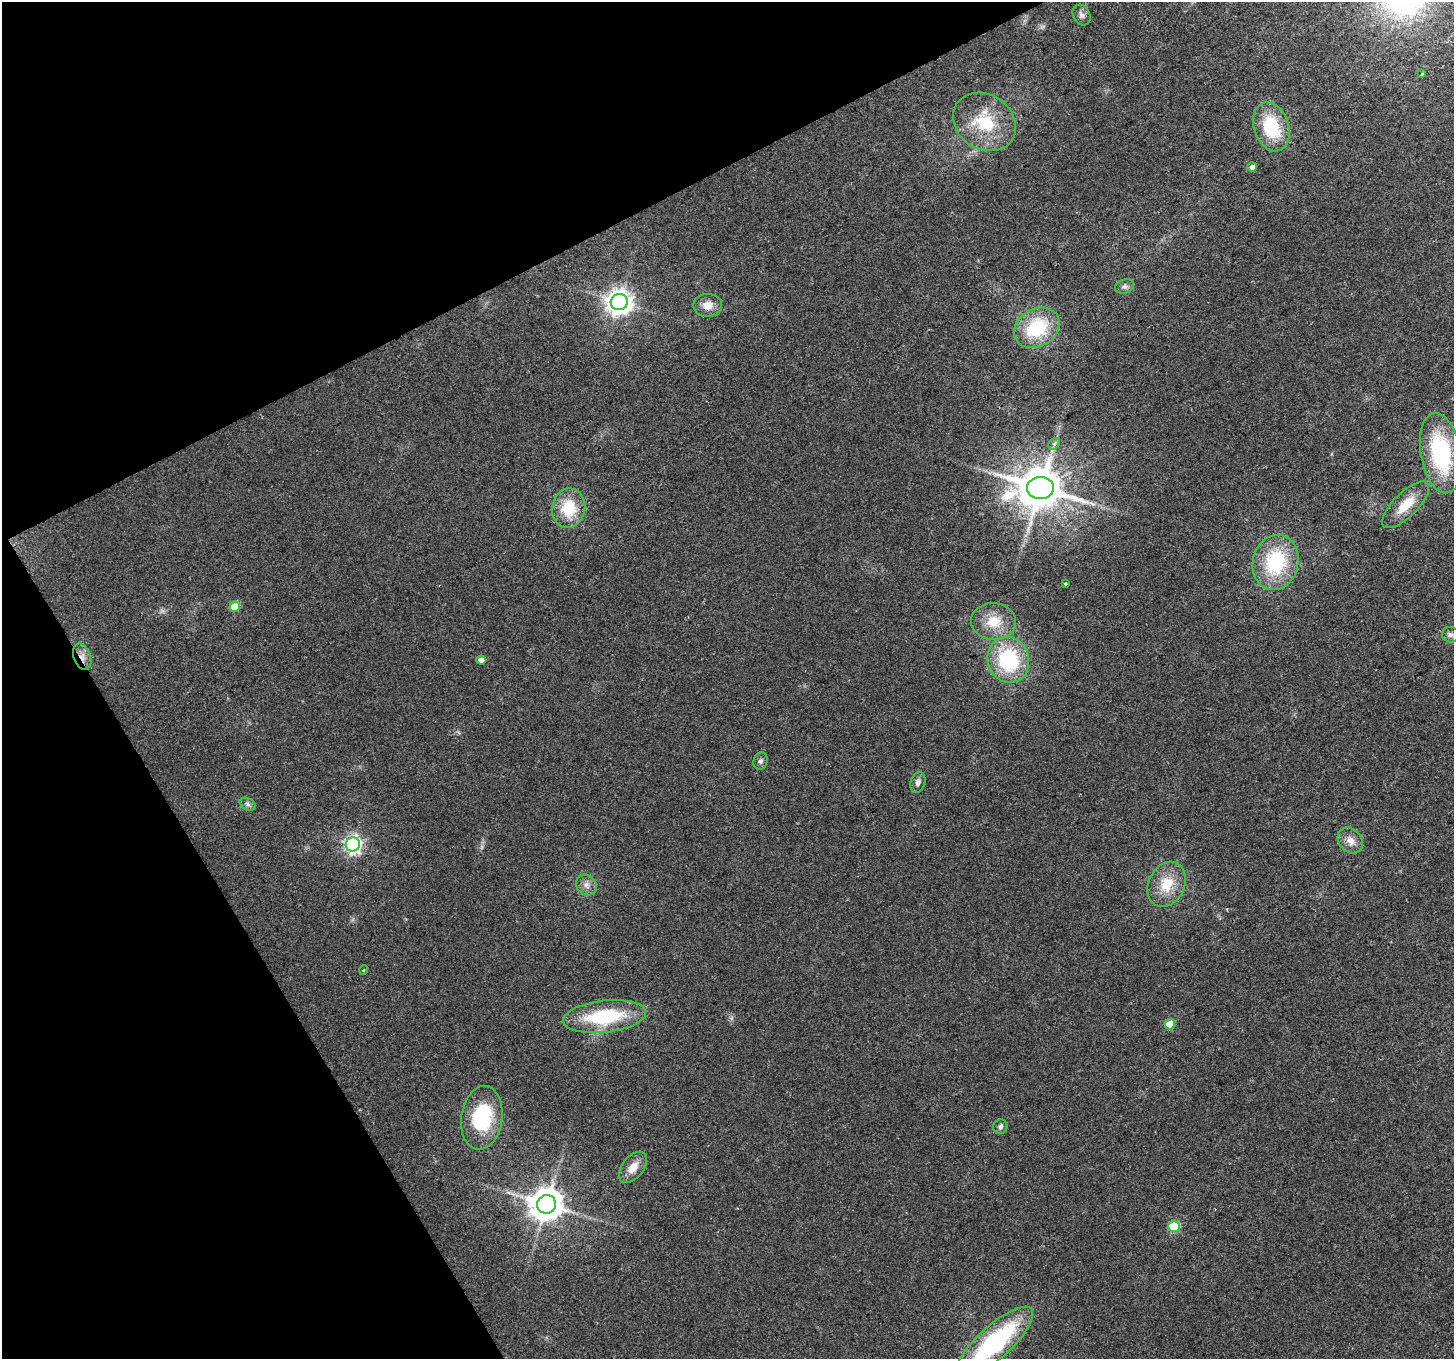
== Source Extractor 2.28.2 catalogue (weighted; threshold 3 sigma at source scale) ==
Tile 5 of 4 x 4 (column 1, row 2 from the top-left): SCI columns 1-1452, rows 2824-4180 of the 5813 x 5705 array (HDU 1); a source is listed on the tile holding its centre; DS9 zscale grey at full resolution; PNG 1456 x 1361 px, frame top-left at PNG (2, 2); each listed source drawn as its Kron ellipse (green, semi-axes under 4 px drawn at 4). Shown black and unused: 25% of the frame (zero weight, under 2 of 3 exposures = <1% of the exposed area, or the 3 px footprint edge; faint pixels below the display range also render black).
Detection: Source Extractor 2.28.2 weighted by HDU 2 'WHT'; one run over the whole footprint, this tile lists its part. Background 0.035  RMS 0.0064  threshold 0.0286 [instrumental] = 3 sigma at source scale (4.5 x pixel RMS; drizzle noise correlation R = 1.50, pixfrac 1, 0.0396/0.0396 arcsec/px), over >= 5 px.
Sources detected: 39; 1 too faint to see at this stretch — neither listed nor drawn; the other 38 listed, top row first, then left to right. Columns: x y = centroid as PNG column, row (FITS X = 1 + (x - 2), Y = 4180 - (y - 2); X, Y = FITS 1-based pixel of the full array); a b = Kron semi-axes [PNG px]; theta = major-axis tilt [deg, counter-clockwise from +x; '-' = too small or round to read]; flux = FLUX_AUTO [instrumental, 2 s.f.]
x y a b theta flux
1082 15 11 8 -63 2.8
1422 74 3 3 - 2.6
985 122 33 27 -33 36
1271 127 25 17 -70 35
1252 167 5 4 - 2.8
1125 286 10 7 18 2.5
619 302 8 8 - 630
708 305 14 11 2 7.2
1037 328 24 18 31 40
1054 444 7 5 46 1.5
1441 453 40 20 -80 70
1040 488 13 11 -1 2700
1406 505 31 12 45 16
568 508 20 16 80 24
1275 562 28 22 76 50
1065 584 3 3 - 1.8
235 607 5 5 - 17
994 622 22 18 -4 16
1450 635 8 7 - 2.4
82 657 13 8 -70 5.1
481 660 5 4 - 3.5
1008 660 23 20 -74 55
761 761 8 7 - 2
918 782 10 7 72 3.1
248 804 8 5 -27 1.8
1350 841 14 11 -47 6.1
353 845 7 7 - 240
1167 884 23 18 64 18
586 885 11 9 -43 4
364 970 5 3 - 0.54
604 1017 41 16 6 51
1170 1024 5 5 - 19
482 1118 32 20 81 49
1000 1127 7 7 - 2.1
633 1167 18 10 52 8.6
547 1204 9 9 - 1300
1174 1226 5 5 - 40
994 1343 50 16 42 93
Overlapping masked pixels (flux is a lower limit): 1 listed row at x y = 82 657
Isophote crosses this tile's border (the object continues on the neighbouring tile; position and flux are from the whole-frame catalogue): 1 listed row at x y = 994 1343